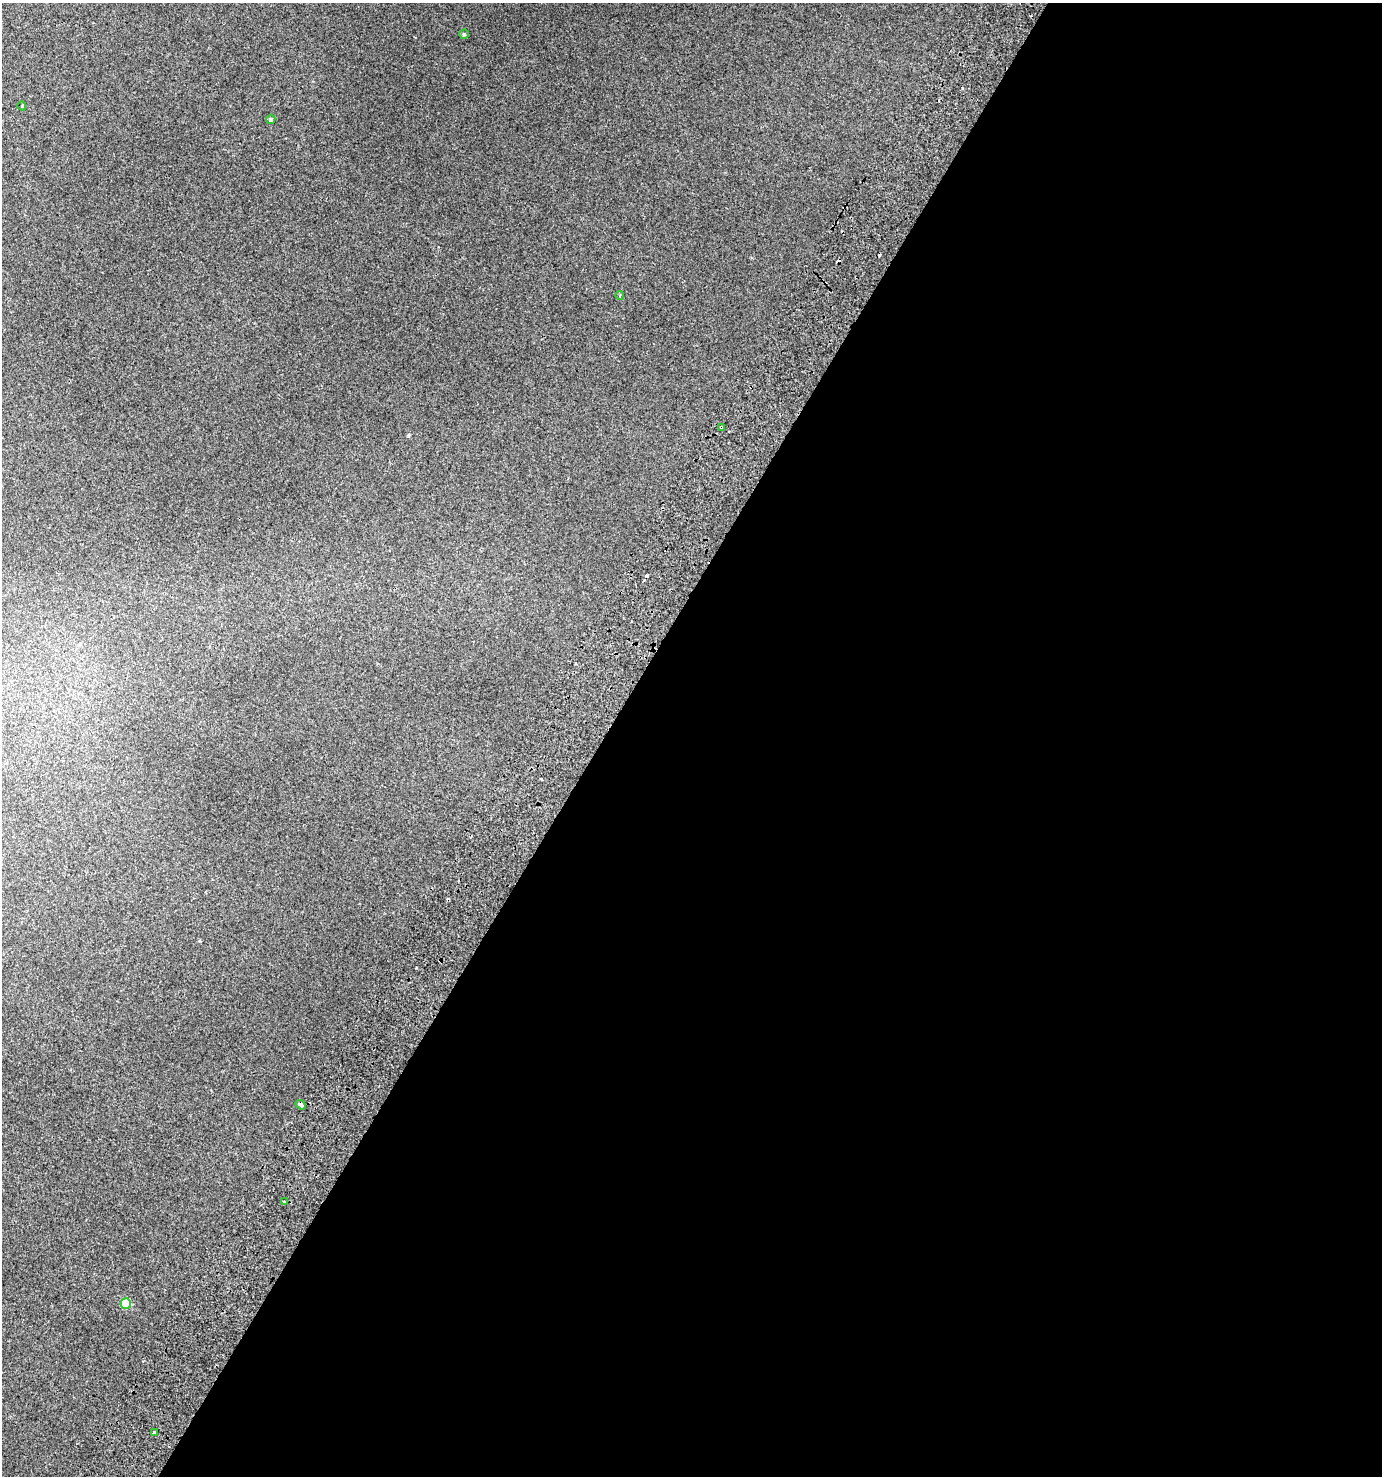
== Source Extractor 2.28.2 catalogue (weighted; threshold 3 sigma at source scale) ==
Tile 12 of 4 x 4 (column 4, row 3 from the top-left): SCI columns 4391-5770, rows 1526-2999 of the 6089 x 5992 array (HDU 1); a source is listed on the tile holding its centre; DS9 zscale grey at full resolution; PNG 1384 x 1478 px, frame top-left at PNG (2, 3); each listed source drawn as its Kron ellipse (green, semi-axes under 4 px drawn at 4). Shown black and unused: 56% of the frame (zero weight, under 2 of 3 exposures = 4% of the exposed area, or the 3 px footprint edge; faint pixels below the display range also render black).
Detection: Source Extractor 2.28.2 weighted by HDU 2 'WHT'; one run over the whole footprint, this tile lists its part. Background 0.0159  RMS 0.0048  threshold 0.0216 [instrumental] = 3 sigma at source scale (4.5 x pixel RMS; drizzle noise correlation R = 1.50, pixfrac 1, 0.0396/0.0396 arcsec/px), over >= 5 px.
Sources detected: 16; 7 cosmic-ray / hot-pixel residue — neither listed nor drawn; the other 9 listed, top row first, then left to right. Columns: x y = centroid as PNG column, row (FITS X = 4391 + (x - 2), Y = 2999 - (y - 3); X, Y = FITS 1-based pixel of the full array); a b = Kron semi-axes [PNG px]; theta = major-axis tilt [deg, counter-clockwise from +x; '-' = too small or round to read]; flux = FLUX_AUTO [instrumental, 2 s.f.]
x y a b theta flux
464 34 4 4 - 0.68
22 106 5 3 - 0.4
271 119 5 4 - 0.79
620 295 4 3 - 0.41
721 427 4 3 - 1.5
300 1105 5 3 - 1.4
284 1202 3 2 - 0.45
126 1304 5 5 - 14
154 1432 3 3 - 1.9
Overlapping masked pixels (flux is a lower limit): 1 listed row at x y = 721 427